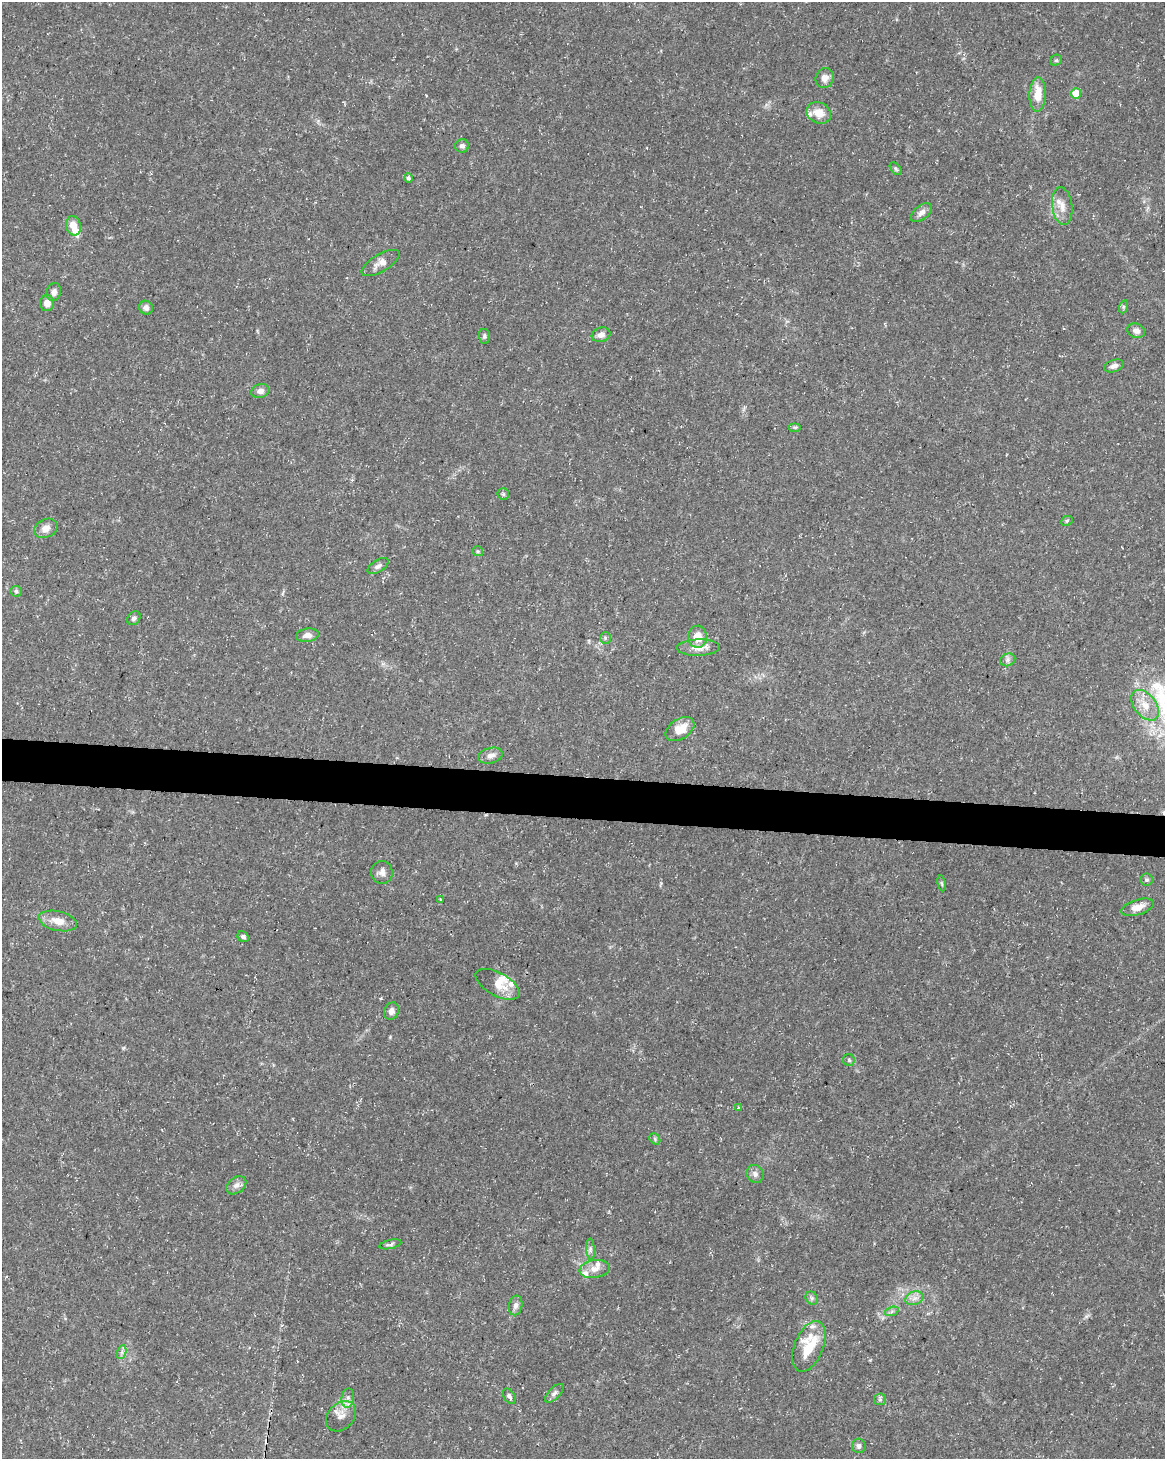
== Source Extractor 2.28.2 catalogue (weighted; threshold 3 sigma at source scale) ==
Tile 7 of 4 x 3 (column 3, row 2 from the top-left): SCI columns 2336-3498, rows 1742-3198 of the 4661 x 4881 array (HDU 1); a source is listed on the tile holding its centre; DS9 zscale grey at full resolution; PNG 1167 x 1461 px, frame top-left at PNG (2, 2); each listed source drawn as its Kron ellipse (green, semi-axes under 4 px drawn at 4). Shown black and unused: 3% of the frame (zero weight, under 3 of 5 exposures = <1% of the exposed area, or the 3 px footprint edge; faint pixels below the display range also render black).
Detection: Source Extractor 2.28.2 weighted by HDU 2 'WHT'; one run over the whole footprint, this tile lists its part. Background 0.0267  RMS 0.0022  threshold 0.00997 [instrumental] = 3 sigma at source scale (4.5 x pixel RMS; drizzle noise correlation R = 1.50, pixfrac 1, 0.0396/0.0396 arcsec/px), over >= 5 px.
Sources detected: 73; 1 cosmic-ray / hot-pixel residue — neither listed nor drawn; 6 inside a brighter listed object's ellipse — not listed separately; the other 66 listed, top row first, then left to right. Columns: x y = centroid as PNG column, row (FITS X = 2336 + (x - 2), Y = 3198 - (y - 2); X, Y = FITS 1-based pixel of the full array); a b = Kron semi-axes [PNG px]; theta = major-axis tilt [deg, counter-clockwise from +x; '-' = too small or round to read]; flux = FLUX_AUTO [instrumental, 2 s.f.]
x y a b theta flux
1056 60 6 5 - 0.35
825 78 10 9 - 1.5
1076 93 5 5 - 4.9
1038 95 17 8 89 4.4
819 113 13 10 -25 2.9
462 146 7 6 - 0.73
896 169 7 4 -49 0.37
408 178 5 4 - 0.47
1062 206 19 10 -82 2.4
921 213 12 7 39 1.4
73 226 10 7 -76 2.6
381 263 21 8 31 1.9
54 292 9 7 74 1.1
47 303 8 7 - 1.7
1123 307 7 4 72 0.38
146 308 7 6 - 0.87
1136 331 9 7 -18 1.1
601 335 9 7 18 1.3
484 336 7 5 -83 0.44
1114 366 10 6 18 0.92
260 391 9 7 15 1.1
795 427 6 4 0 0.31
503 494 6 6 - 0.42
1067 521 6 4 23 0.34
46 528 12 9 25 1.6
478 551 5 5 - 0.34
378 566 12 6 32 0.77
16 591 6 5 - 0.4
134 618 7 6 - 0.64
307 635 11 7 8 1.2
698 637 11 9 87 3
605 638 6 5 - 0.4
698 648 21 8 2 2.2
1008 660 8 6 21 0.73
1145 705 17 11 -51 3.3
680 729 16 10 32 3.5
490 756 12 7 15 1.3
382 872 11 11 - 1.3
1147 880 6 6 - 0.41
942 883 8 4 -81 0.35
440 899 3 3 - 0.52
1138 907 17 7 17 2.3
58 921 19 9 -13 3.1
243 937 6 5 - 0.57
498 984 24 11 -29 3.1
391 1011 9 7 69 1.1
849 1060 6 6 - 0.4
738 1108 3 3 - 0.94
655 1139 6 5 - 0.34
755 1174 9 8 - 0.97
236 1185 11 7 37 1.2
390 1244 11 4 12 0.58
590 1249 10 4 -86 0.6
595 1269 15 9 8 1.8
812 1298 7 5 -47 0.49
914 1298 9 6 20 1.2
516 1305 10 6 77 0.96
892 1311 7 4 19 0.5
809 1346 26 14 68 8.7
122 1352 7 4 71 0.57
554 1393 12 5 45 0.82
509 1396 8 5 -57 0.71
348 1398 10 6 83 0.95
880 1399 6 6 - 0.46
341 1416 17 12 47 2.3
859 1446 7 6 - 0.64